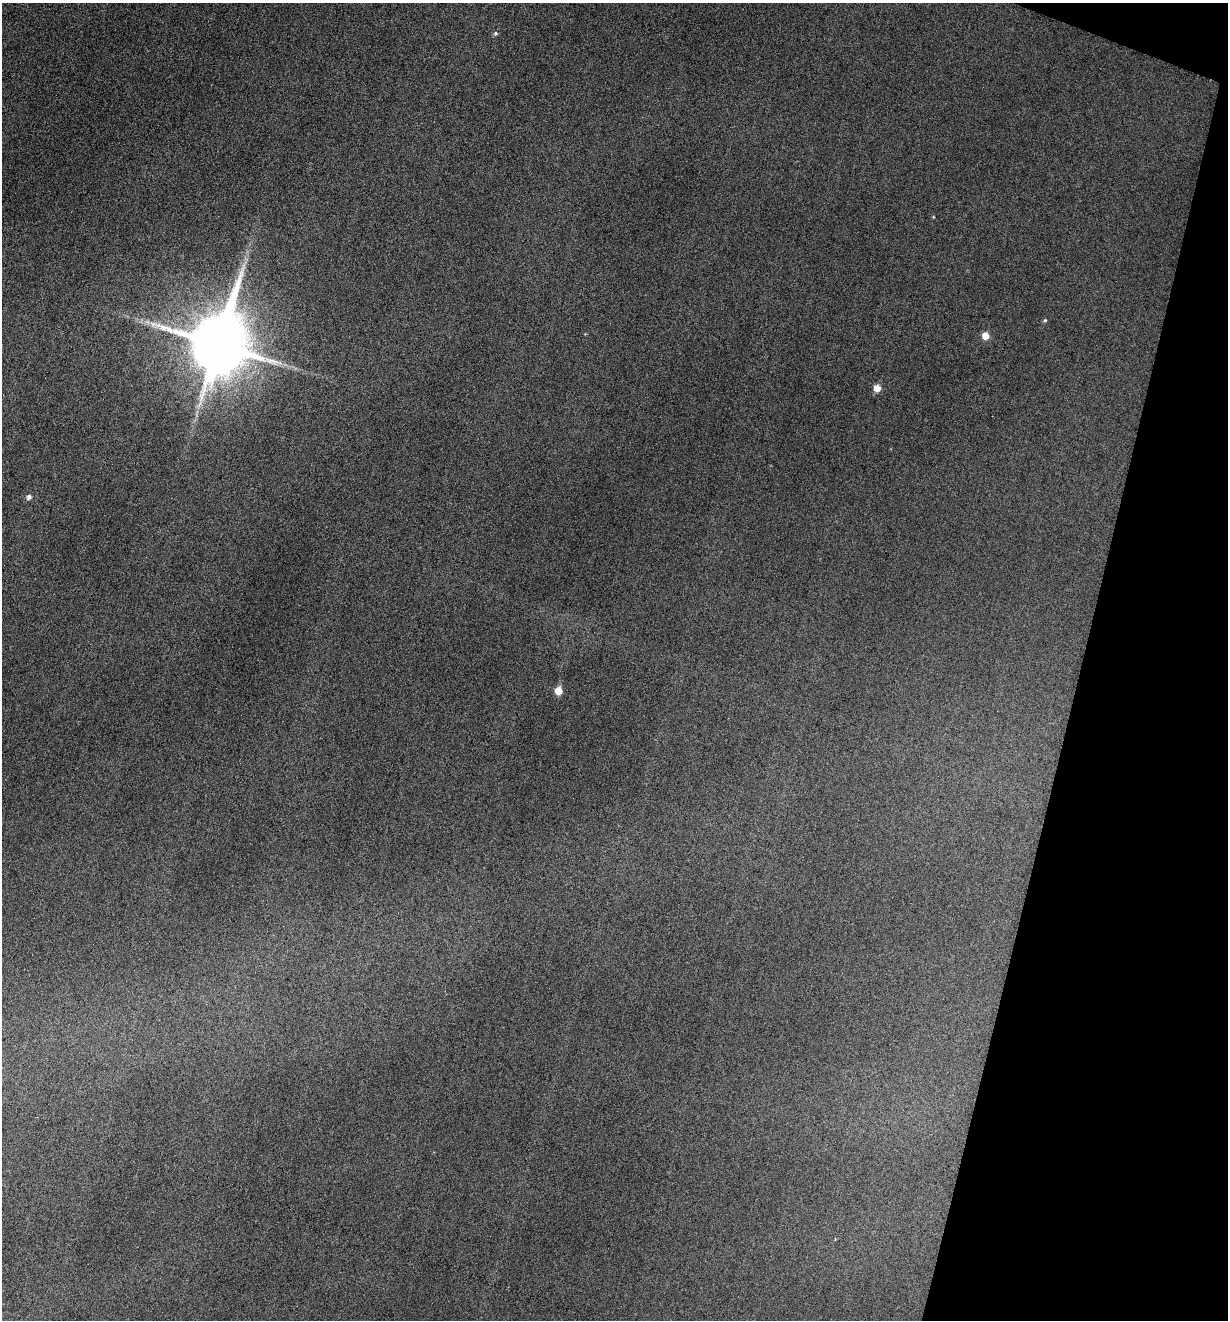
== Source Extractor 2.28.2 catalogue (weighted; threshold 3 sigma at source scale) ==
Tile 8 of 4 x 4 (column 4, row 2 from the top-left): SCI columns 3813-5038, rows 2640-3957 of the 5297 x 5275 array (HDU 1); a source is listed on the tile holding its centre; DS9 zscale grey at full resolution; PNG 1230 x 1322 px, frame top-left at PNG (2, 3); no overlay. Shown black and unused: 12% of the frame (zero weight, under 3 of 6 exposures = <1% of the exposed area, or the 3 px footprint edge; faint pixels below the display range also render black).
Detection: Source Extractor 2.28.2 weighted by HDU 2 'WHT'; one run over the whole footprint, this tile lists its part. Background 0.0601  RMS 0.0063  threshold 0.0259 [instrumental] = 3 sigma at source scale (4.09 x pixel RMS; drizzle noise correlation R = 1.36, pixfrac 0.8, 0.05/0.05 arcsec/px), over >= 5 px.
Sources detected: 8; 1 too faint to see at this stretch — not listed; the other 7 listed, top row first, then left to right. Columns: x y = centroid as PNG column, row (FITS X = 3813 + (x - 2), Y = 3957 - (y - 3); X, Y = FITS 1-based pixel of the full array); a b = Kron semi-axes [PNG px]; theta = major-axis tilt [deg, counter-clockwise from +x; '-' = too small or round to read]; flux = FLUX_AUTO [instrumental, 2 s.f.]
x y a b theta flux
495 33 5 5 - 1.2
1045 320 5 4 - 0.85
985 336 6 6 - 7.3
218 344 22 17 74 4600
877 388 6 6 - 6.9
29 497 5 5 - 2.2
558 691 6 5 - 9.4